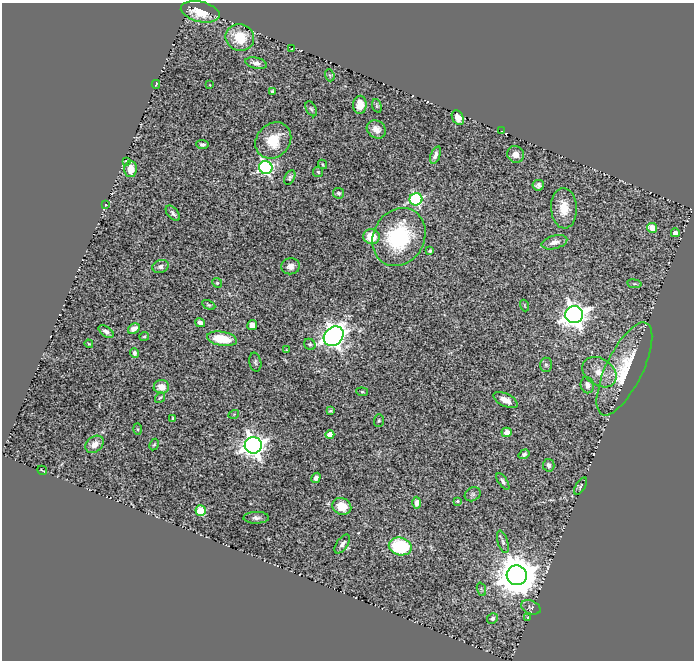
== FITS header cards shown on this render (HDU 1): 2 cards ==
NAXIS1  =                  692
NAXIS2  =                  658

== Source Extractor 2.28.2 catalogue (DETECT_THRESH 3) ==
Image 692 x 658 px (HDU 1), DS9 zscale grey, 1 PNG px = 1 image px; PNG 696 x 662 px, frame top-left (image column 1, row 658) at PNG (2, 3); each listed source drawn as its Kron ellipse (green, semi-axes under 4 px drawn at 4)
Background 0.97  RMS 0.042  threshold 0.127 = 3 sigma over >= 5 px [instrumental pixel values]
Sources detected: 93; all 93 listed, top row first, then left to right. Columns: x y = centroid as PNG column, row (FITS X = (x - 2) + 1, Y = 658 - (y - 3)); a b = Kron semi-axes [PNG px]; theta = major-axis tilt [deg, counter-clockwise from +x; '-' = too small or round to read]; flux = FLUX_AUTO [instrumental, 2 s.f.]
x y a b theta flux
200 12 20 10 -13 68
240 37 14 13 - 88
292 49 4 2 - 2
256 63 11 5 -14 13
330 75 6 4 -69 3.4
156 84 4 2 - 2.7
210 85 3 2 - 1.6
272 91 4 3 - 4.2
360 105 9 7 87 29
377 106 7 4 -73 4.5
311 109 8 5 -59 5
458 118 8 5 -61 22
376 129 10 8 -36 26
502 131 2 2 - 2.1
273 140 19 16 47 81
202 145 6 4 -5 7.7
515 154 8 8 - 21
435 155 9 4 69 11
126 161 4 3 - 6.4
322 164 5 3 - 3
266 168 7 6 - 670
131 169 8 6 89 39
318 172 5 5 - 4.8
290 177 8 5 64 5.7
538 185 5 5 - 9.3
338 193 5 5 - 5
416 199 6 6 - 470
106 205 2 2 - 2
564 208 20 13 -88 57
173 213 9 5 -48 9.6
652 228 5 4 - 37
675 233 4 4 - 21
372 237 8 7 - 71
399 237 30 25 61 250
554 242 13 6 15 18
430 251 4 3 - 6.2
160 266 8 6 18 12
290 266 9 8 - 17
217 283 5 4 - 3.5
634 284 7 3 -8 3.9
209 305 7 4 -27 4.3
524 305 6 2 -71 2.4
574 315 9 8 - 2700
200 323 5 4 - 14
252 325 5 5 - 18
134 329 6 4 29 14
106 332 8 5 -34 11
144 336 5 3 - 3
334 336 11 8 45 2000
222 339 15 7 -10 83
89 344 4 3 - 2.4
310 344 6 5 - 4.9
286 350 3 2 - 1.8
134 353 5 4 - 7
255 362 9 6 -79 6.4
546 365 7 6 - 6.6
624 369 51 18 64 160
599 372 18 13 -35 48
587 385 8 6 -79 15
161 387 8 6 4 34
362 392 6 4 -7 3.7
160 398 6 4 51 3.8
505 400 13 6 -26 23
330 411 4 3 - 3.8
234 414 5 3 - 2.3
173 418 4 3 - 4
379 420 6 5 - 4.4
138 429 5 4 - 3.5
507 432 5 4 - 18
330 435 4 4 - 62
95 444 10 7 41 21
154 445 6 4 61 3.8
253 445 8 8 - 2400
524 454 6 4 33 7
549 465 6 6 - 10
42 470 5 2 - 2.2
316 478 5 4 - 9.3
503 481 9 4 -56 7.6
581 486 10 4 60 6.5
473 494 8 6 31 7.6
457 501 4 3 - 3.6
417 503 6 4 88 11
342 506 10 8 -26 53
201 511 5 5 - 160
256 518 13 6 2 11
503 542 12 5 -72 9.7
342 544 11 5 55 11
400 546 11 9 -12 230
517 575 10 10 - 11000
481 589 7 4 -71 4.6
531 607 10 6 -23 7.6
528 617 3 2 - 2
492 618 5 5 - 6.6